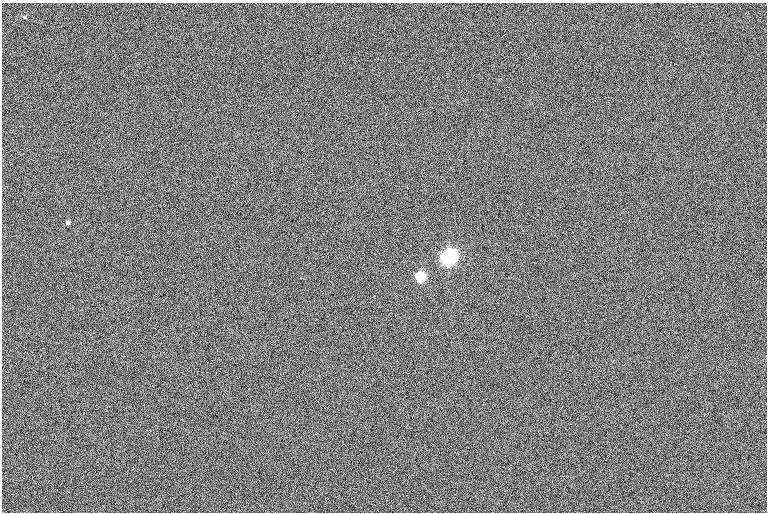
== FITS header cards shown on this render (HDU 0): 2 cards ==
NAXIS1  =                  765
NAXIS2  =                  510

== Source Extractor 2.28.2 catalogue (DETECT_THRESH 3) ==
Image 765 x 510 px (HDU 0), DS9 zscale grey, 1 PNG px = 1 image px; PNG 769 x 514 px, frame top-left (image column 1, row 510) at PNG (2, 3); no overlay
Background -0.212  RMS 12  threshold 35.1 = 3 sigma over >= 5 px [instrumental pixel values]
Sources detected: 3; all 3 listed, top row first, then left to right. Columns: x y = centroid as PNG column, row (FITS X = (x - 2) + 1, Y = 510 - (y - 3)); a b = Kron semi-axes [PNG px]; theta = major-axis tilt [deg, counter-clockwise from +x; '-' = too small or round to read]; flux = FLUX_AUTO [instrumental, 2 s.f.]
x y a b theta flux
68 222 5 5 - 1600
449 257 7 6 - 380000
420 278 6 5 - 58000